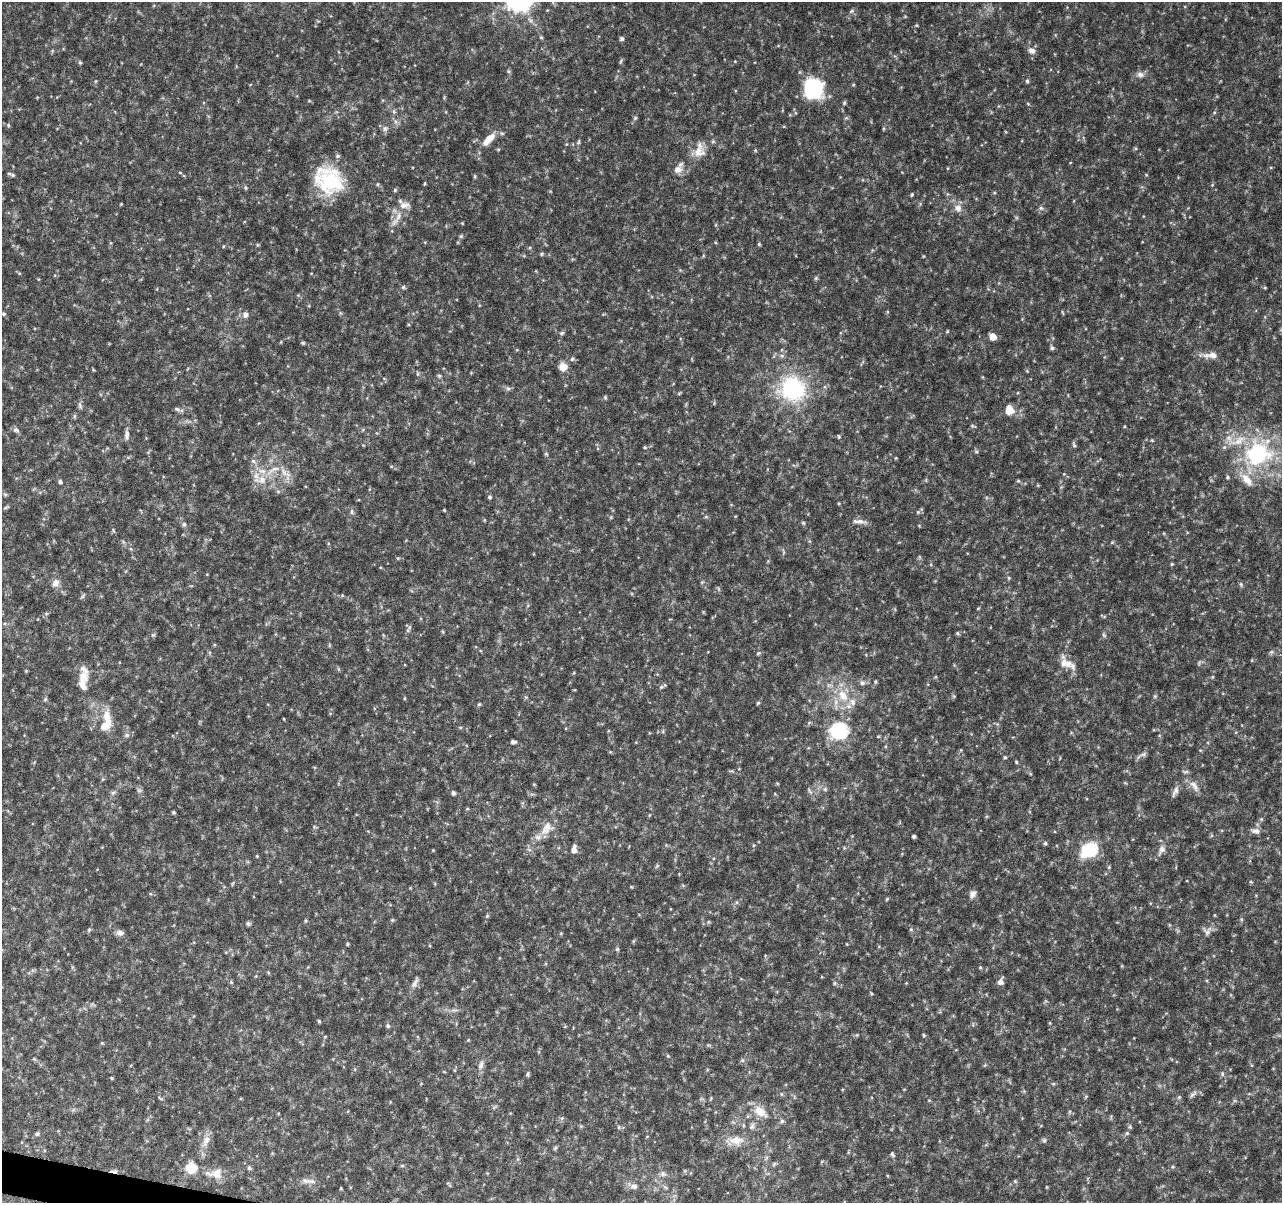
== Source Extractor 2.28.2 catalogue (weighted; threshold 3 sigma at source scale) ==
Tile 7 of 4 x 4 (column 3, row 2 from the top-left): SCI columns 2563-3842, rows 2631-3831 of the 5138 x 5324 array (HDU 1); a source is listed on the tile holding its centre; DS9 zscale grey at full resolution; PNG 1284 x 1205 px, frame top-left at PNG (2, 2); no overlay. Shown black and unused: <1% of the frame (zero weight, under 4 of 8 exposures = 1% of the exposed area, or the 3 px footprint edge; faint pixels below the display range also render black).
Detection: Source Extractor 2.28.2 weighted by HDU 2 'WHT'; one run over the whole footprint, this tile lists its part. Background 0.0619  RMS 0.0032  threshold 0.0132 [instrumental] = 3 sigma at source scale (4.09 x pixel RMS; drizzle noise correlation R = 1.36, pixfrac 0.8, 0.0396/0.0396 arcsec/px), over >= 5 px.
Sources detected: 163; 8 inside a brighter listed object's ellipse — not listed separately; the other 155 listed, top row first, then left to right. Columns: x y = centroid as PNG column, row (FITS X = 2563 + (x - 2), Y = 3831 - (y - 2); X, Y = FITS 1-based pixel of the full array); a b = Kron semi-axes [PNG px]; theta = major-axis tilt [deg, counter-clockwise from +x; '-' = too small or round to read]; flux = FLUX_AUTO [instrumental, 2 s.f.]
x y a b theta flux
541 37 5 3 - 0.27
621 39 5 4 - 0.65
1032 51 9 7 -21 1.4
621 61 7 3 71 0.36
80 63 5 4 - 0.4
508 71 6 4 -71 0.38
1140 74 10 7 -23 1.2
1027 81 5 4 - 0.52
813 88 12 11 - 43
844 103 5 4 - 0.38
635 118 6 4 46 0.39
8 125 5 4 - 0.33
385 128 6 5 - 0.7
488 139 20 8 47 3.3
579 142 6 4 71 0.39
699 152 17 15 3 3.8
678 169 11 9 32 2.1
13 175 7 5 -27 0.52
329 180 32 26 -38 19
425 183 5 3 - 0.26
246 188 6 4 -72 0.41
395 190 5 5 - 0.36
912 195 5 3 - 0.35
404 205 16 9 6 2.4
958 208 10 9 - 1.8
1041 208 6 5 - 0.56
398 216 13 5 73 1.7
462 223 5 3 - 0.22
461 236 6 4 44 0.41
759 244 5 4 - 0.34
542 254 5 4 - 0.42
816 278 6 4 47 0.42
403 287 5 5 - 0.4
1265 288 5 3 - 0.27
1062 313 6 3 -71 0.27
4 314 5 5 - 0.45
245 314 7 6 - 1.4
947 331 4 3 - 0.28
562 333 6 5 - 0.46
993 336 5 5 - 3.8
303 343 5 4 - 0.38
1052 348 5 5 - 0.59
1211 355 23 8 2 2.3
572 359 5 5 - 0.49
563 367 8 8 - 2.9
417 374 6 4 90 0.39
439 376 5 4 - 0.42
508 388 6 5 - 0.59
792 389 28 26 -29 26
605 397 5 4 - 0.35
80 405 10 3 -79 0.5
177 409 7 4 -43 0.59
1009 410 10 8 -78 3.4
16 430 9 5 -15 0.74
127 435 13 5 88 1.2
839 437 5 4 - 0.34
1074 445 6 4 -59 0.47
645 447 5 3 - 0.29
1258 454 39 33 11 30
253 461 6 5 - 0.64
274 469 20 5 22 2.4
1228 477 6 4 -90 0.37
262 480 11 9 30 2.5
1018 481 5 4 - 0.33
60 482 4 4 - 0.61
5 494 6 4 -19 0.34
490 497 5 5 - 0.49
5 508 6 4 19 0.39
444 510 4 3 - 0.24
352 512 8 4 82 0.53
918 512 5 5 - 0.37
859 521 17 6 -2 1.5
803 523 5 5 - 0.37
184 524 6 5 - 0.73
1009 578 5 3 - 0.33
55 583 10 8 57 1.7
1241 584 5 5 - 0.45
978 608 5 3 - 0.23
957 633 5 4 - 0.35
1104 635 7 4 -71 0.43
1271 652 7 4 71 0.45
759 653 5 5 - 0.39
1066 663 24 10 -32 3.5
83 677 19 14 76 3.2
1212 677 5 3 - 0.27
862 683 7 6 - 0.83
661 687 5 4 - 0.47
843 695 18 11 -57 5.6
45 700 6 3 21 0.37
758 703 5 3 - 0.3
479 704 4 4 - 0.37
107 717 20 11 -75 4.6
838 731 13 13 - 22
127 735 7 6 - 0.7
513 742 5 4 - 0.73
1143 754 9 5 23 0.78
1005 757 4 4 - 0.41
1016 762 5 4 - 0.32
1194 786 18 7 -56 2
825 789 5 5 - 0.46
139 790 7 4 0 0.48
1175 791 16 6 65 1.3
113 793 7 4 2 0.53
453 793 5 4 - 0.67
467 809 5 3 - 0.27
173 812 4 3 - 0.45
546 828 20 12 61 4
1256 831 12 7 -5 1.2
914 836 3 3 - 0.55
1045 843 5 5 - 0.44
574 849 7 5 85 1.7
1089 850 21 16 28 10
1161 850 14 7 66 1.5
972 894 10 7 55 1.3
887 899 5 3 - 0.28
487 916 5 4 - 0.34
248 924 7 5 -49 0.52
911 929 5 3 - 0.28
89 930 5 5 - 0.37
1207 932 10 7 -41 1.1
120 933 9 7 3 1
347 944 4 3 - 0.38
617 949 5 5 - 0.38
980 967 5 4 - 0.3
1000 982 7 6 - 1.4
415 983 14 6 60 1.3
834 983 6 4 -73 0.42
319 1021 4 3 - 0.35
388 1026 7 5 -89 0.49
924 1035 4 4 - 0.34
668 1056 5 3 - 0.32
481 1065 13 6 72 1.2
528 1074 6 4 89 0.42
1222 1074 7 3 -82 0.42
781 1094 6 3 -72 0.33
1193 1094 12 4 40 0.79
760 1111 20 11 -38 4
782 1121 6 5 - 0.55
619 1127 6 3 -72 0.35
752 1127 8 6 45 0.83
1127 1133 6 4 44 0.44
37 1134 6 4 74 0.55
206 1140 17 8 63 2.3
736 1140 23 10 1 3.9
1044 1140 7 5 69 0.51
892 1154 8 4 -46 0.43
402 1166 6 4 0 0.35
191 1168 12 12 - 5
249 1168 6 5 - 0.52
685 1171 5 4 - 0.36
216 1174 22 13 1 3.6
663 1174 8 7 - 0.93
308 1181 21 5 -6 1.6
1015 1181 5 5 - 0.37
634 1186 7 7 - 1.2